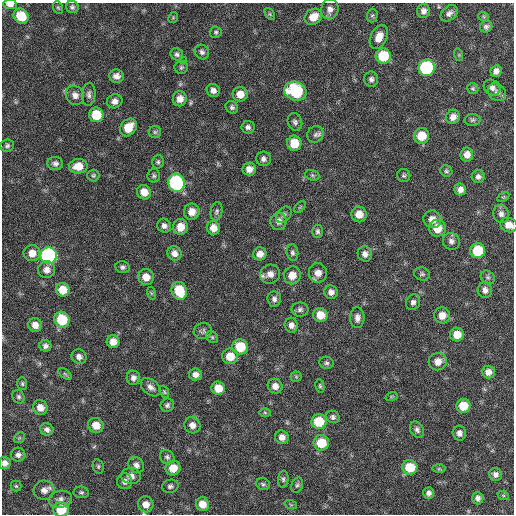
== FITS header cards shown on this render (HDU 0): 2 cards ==
NAXIS1  =                  512 / Axis length
NAXIS2  =                  512 / Axis length

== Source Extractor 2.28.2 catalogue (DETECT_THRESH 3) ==
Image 512 x 512 px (HDU 0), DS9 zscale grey, 1 PNG px = 1 image px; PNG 516 x 516 px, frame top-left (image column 1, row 512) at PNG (2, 3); each listed source drawn as its Kron ellipse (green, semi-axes under 4 px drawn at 4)
Background 62.7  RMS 8.6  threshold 25.7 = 3 sigma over >= 5 px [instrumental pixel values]
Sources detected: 170; all 170 listed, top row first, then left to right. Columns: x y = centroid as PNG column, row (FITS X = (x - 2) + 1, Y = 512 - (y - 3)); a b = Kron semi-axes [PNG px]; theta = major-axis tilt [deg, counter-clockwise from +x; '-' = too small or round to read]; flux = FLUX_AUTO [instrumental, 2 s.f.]
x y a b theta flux
10 4 7 5 -4 3200
72 7 6 6 - 1300
58 8 6 5 - 810
330 9 10 8 74 3400
423 11 7 6 - 2500
449 13 10 7 40 2400
270 14 7 3 -53 840
372 15 7 5 88 1000
21 16 8 7 - 14000
173 17 5 5 - 690
313 17 9 7 38 7200
484 17 5 3 - 540
486 27 6 5 - 1600
216 32 6 6 - 1100
379 37 13 8 64 5900
202 52 7 7 - 1900
177 54 7 6 - 1500
459 55 6 4 -72 680
383 56 7 7 - 21000
183 60 3 2 - 1300
181 67 7 6 - 1100
426 68 8 8 - 61000
496 71 6 5 - 2700
116 76 7 6 - 3000
371 79 8 7 - 1900
473 88 6 5 - 940
492 88 9 7 -39 2300
213 90 7 6 - 2800
295 91 11 9 -20 40000
497 92 10 8 -40 2700
89 94 11 6 86 2100
240 94 7 7 - 5900
75 95 10 8 -52 3200
180 99 7 7 - 4000
115 101 8 7 - 2800
232 107 7 6 - 1400
96 115 7 7 - 16000
453 117 7 6 - 3500
472 120 8 6 1 1300
295 122 9 7 -68 1900
128 127 9 7 51 10000
248 127 6 6 - 1900
155 132 6 6 - 1100
315 134 8 8 - 1900
421 136 8 7 - 11000
294 143 7 7 - 11000
7 146 7 6 - 1400
467 154 7 6 - 4100
263 159 7 7 - 2000
158 162 7 5 75 1200
55 163 8 6 -6 2000
78 166 9 7 7 7800
249 169 7 6 - 3800
446 171 6 5 - 1100
93 175 6 6 - 980
312 175 7 5 -19 940
154 176 6 6 - 1200
404 176 6 6 - 1200
478 177 6 6 - 2000
176 183 9 8 - 79000
460 189 6 6 - 2900
144 192 7 7 - 6400
503 197 6 4 32 760
300 207 7 4 45 780
217 211 9 6 79 1500
192 212 8 8 - 5400
359 214 8 7 - 6200
501 214 9 8 - 2600
284 215 9 6 51 1600
432 219 9 8 - 5500
279 221 9 8 - 3300
509 225 9 7 -23 4800
164 226 7 6 - 2300
180 227 8 7 - 7100
213 228 7 6 - 4800
437 228 8 8 - 8300
318 231 7 5 -88 1500
451 241 9 8 - 2500
478 251 7 7 - 21000
32 253 8 8 - 5400
174 253 7 6 - 3200
292 253 8 6 -82 1500
260 254 7 6 - 4200
365 254 8 7 - 2900
49 256 8 8 - 130000
122 267 7 6 - 1500
47 270 8 8 - 3600
318 273 10 9 - 4800
270 274 10 9 - 4300
422 274 8 6 -13 1300
292 275 9 8 - 6500
146 277 8 8 - 5600
488 277 7 6 - 1400
63 290 7 6 - 8500
485 290 8 7 - 2600
179 291 9 7 -65 17000
331 292 7 6 - 2800
151 293 6 4 -71 800
274 299 7 7 - 2000
413 302 8 7 - 2000
300 310 8 7 - 1900
320 315 7 7 - 8000
442 315 8 8 - 5300
357 318 10 7 -88 2900
62 320 8 7 - 19000
35 325 7 7 - 4400
291 325 7 6 - 2900
203 331 9 8 - 1700
457 334 7 7 - 7200
212 337 6 5 - 1100
113 342 6 6 - 5000
45 346 6 5 - 2000
240 347 8 7 - 16000
230 356 8 7 - 8500
79 357 8 7 - 2800
438 362 9 8 - 4700
326 363 7 6 - 1400
488 372 6 6 - 3600
65 374 8 4 -37 1000
195 374 7 6 - 3100
296 377 5 5 - 770
133 378 7 6 - 2500
22 384 6 5 - 970
275 386 7 7 - 3800
320 386 7 4 -80 970
151 387 11 7 -39 2900
218 388 7 6 - 8400
164 392 6 4 -69 810
392 396 6 4 18 730
18 397 7 6 - 1300
167 405 7 6 - 1500
463 406 7 7 - 11000
40 408 7 7 - 5100
265 413 6 4 -2 830
333 417 7 6 - 1600
319 422 7 7 - 18000
96 425 8 7 - 6400
192 425 8 8 - 3800
47 429 7 6 - 2100
417 430 8 6 -59 2000
459 433 7 6 - 2700
282 437 7 6 - 3500
19 438 6 4 44 860
321 443 8 7 - 15000
18 455 7 7 - 2300
167 457 8 6 -45 1500
5 463 6 6 - 2900
136 465 8 7 - 2500
98 466 7 5 -77 1000
410 467 7 7 - 16000
173 468 7 7 - 7200
439 469 7 4 0 910
495 474 6 6 - 2400
131 476 10 8 -5 3200
283 479 8 5 84 1400
125 481 8 7 - 2600
263 484 7 5 -18 1200
297 485 8 5 69 1300
16 486 5 5 - 870
170 486 8 6 13 1600
44 490 10 9 - 3900
81 492 7 6 - 1200
429 493 6 5 - 2000
503 495 6 4 -19 680
478 498 6 5 - 2100
60 499 12 8 9 3200
146 504 8 7 - 4600
202 504 7 6 - 6600
291 505 6 4 -19 720
61 510 8 7 - 15000
At the frame edge (FLAGS 8, measured only in part): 4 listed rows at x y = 10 4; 509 225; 5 463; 61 510